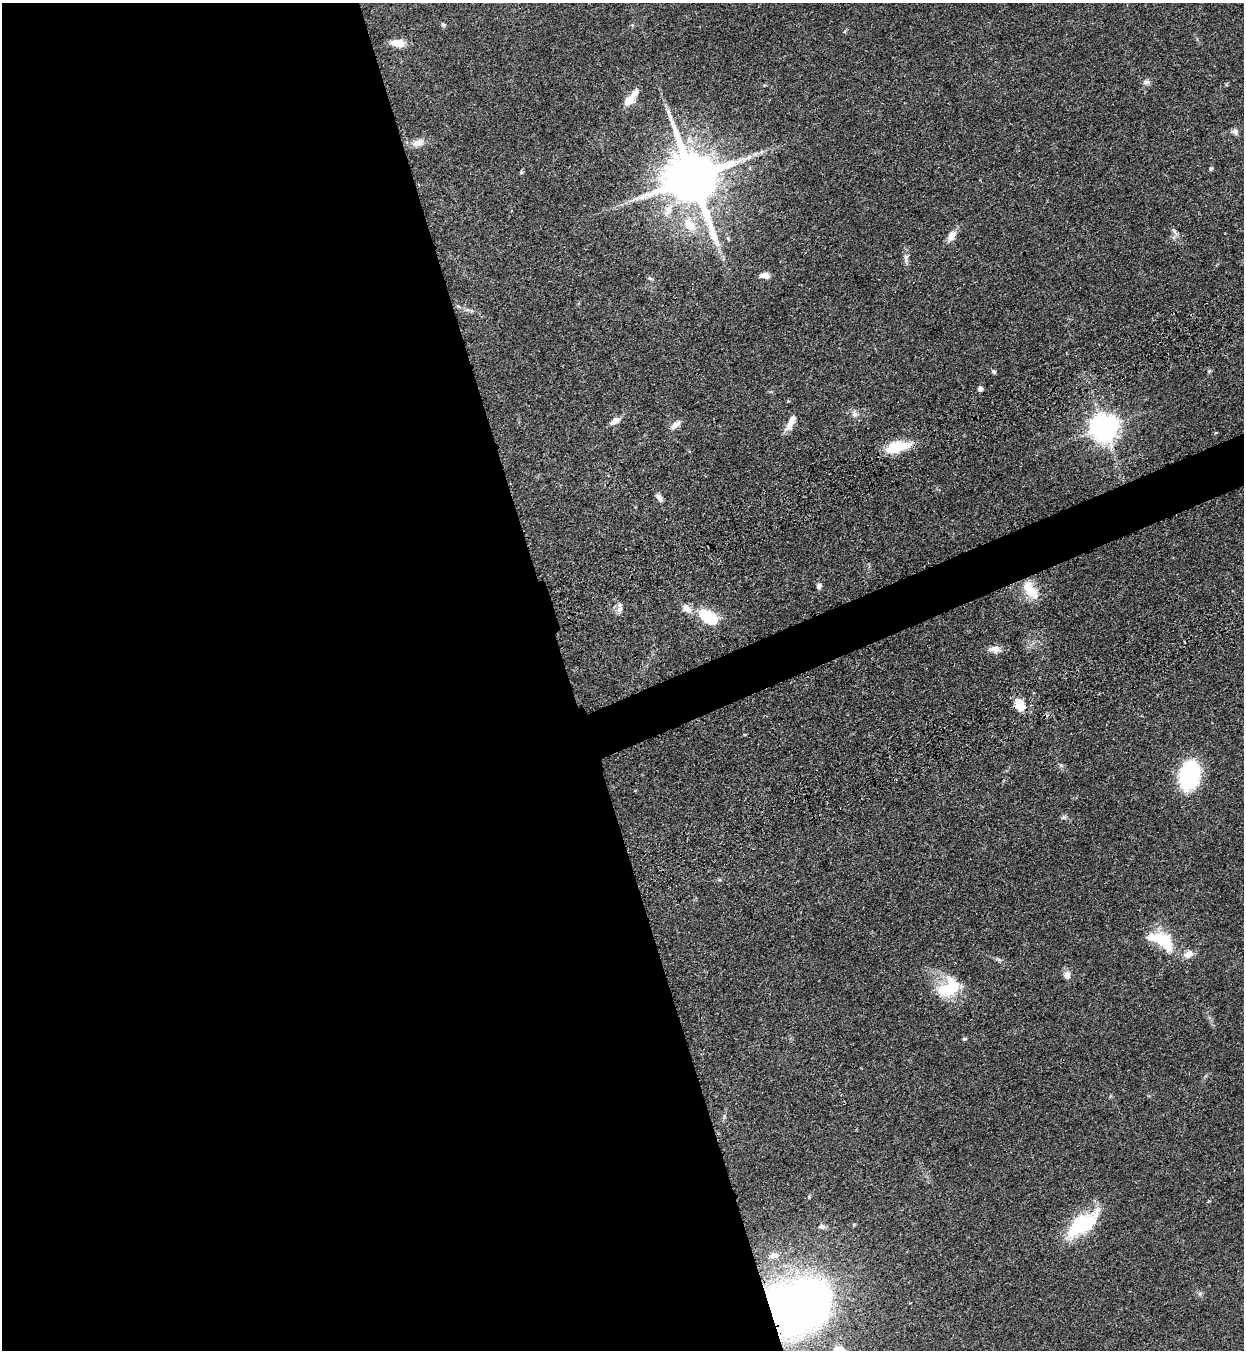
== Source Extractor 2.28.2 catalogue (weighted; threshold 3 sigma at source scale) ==
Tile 9 of 4 x 4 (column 1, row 3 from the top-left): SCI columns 456-1697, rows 1533-2880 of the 5663 x 5760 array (HDU 1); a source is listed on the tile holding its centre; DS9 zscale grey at full resolution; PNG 1246 x 1352 px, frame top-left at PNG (2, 3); no overlay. Shown black and unused: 48% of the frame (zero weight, under 3 of 4 exposures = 11% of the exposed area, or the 3 px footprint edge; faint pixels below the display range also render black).
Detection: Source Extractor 2.28.2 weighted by HDU 2 'WHT'; one run over the whole footprint, this tile lists its part. Background 0.0518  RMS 0.0042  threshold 0.0188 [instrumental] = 3 sigma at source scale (4.5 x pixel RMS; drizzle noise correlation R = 1.50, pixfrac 1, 0.05/0.05 arcsec/px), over >= 5 px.
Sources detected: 55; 3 inside a brighter object's white glare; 1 long thin detection or spike segment (spike, bleed or trail) — not listed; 3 inside a brighter listed object's ellipse — not listed separately; the other 48 listed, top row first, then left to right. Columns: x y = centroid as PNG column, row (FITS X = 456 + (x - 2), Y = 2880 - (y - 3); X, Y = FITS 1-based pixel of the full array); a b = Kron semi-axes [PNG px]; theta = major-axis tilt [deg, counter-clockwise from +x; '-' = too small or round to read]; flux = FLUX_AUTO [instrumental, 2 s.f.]
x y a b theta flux
443 25 6 5 - 0.75
398 43 14 7 -6 5.1
1146 82 10 6 1 1.3
628 101 13 10 21 4.1
1235 132 10 7 0 1.4
418 143 18 9 19 3.3
1211 169 5 4 - 0.6
521 172 6 4 8 0.54
692 178 16 14 -66 2900
668 210 22 9 61 5.4
689 225 22 14 -43 9.4
1174 231 13 4 -57 1.3
951 236 14 8 55 3.2
728 239 8 4 -67 0.62
906 258 13 6 84 1.7
765 275 11 6 -4 3
650 278 8 4 -23 0.67
994 371 5 5 - 0.65
1209 371 6 4 44 0.54
980 389 4 4 - 2
854 414 11 7 -29 1.8
792 419 24 8 65 4.2
615 421 14 8 31 2.5
676 424 15 7 42 2.4
1104 428 9 9 - 480
897 447 28 14 12 11
659 497 10 6 -58 1.6
819 586 7 6 - 1.4
1030 590 25 13 -51 8.6
620 608 15 6 88 1.9
686 608 14 9 -33 3.2
705 616 17 15 -69 10
994 649 16 9 -4 2.9
1019 705 14 11 -64 6.3
1061 765 7 4 -1 0.67
1189 775 22 15 76 52
1063 817 8 3 19 0.69
1162 940 32 17 -39 17
999 960 7 4 -20 0.79
1067 975 11 8 85 2.2
949 988 28 19 28 17
964 1039 5 4 - 0.64
809 1197 5 4 - 0.45
1083 1224 39 18 37 26
822 1226 9 6 -19 1.2
774 1255 11 8 24 2.2
781 1310 32 21 -67 210
839 1350 12 9 -15 6.5
Overlapping masked pixels (flux is a lower limit): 4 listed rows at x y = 692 178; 1019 705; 1083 1224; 781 1310
Isophote crosses this tile's border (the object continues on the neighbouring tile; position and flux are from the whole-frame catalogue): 1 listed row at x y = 839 1350